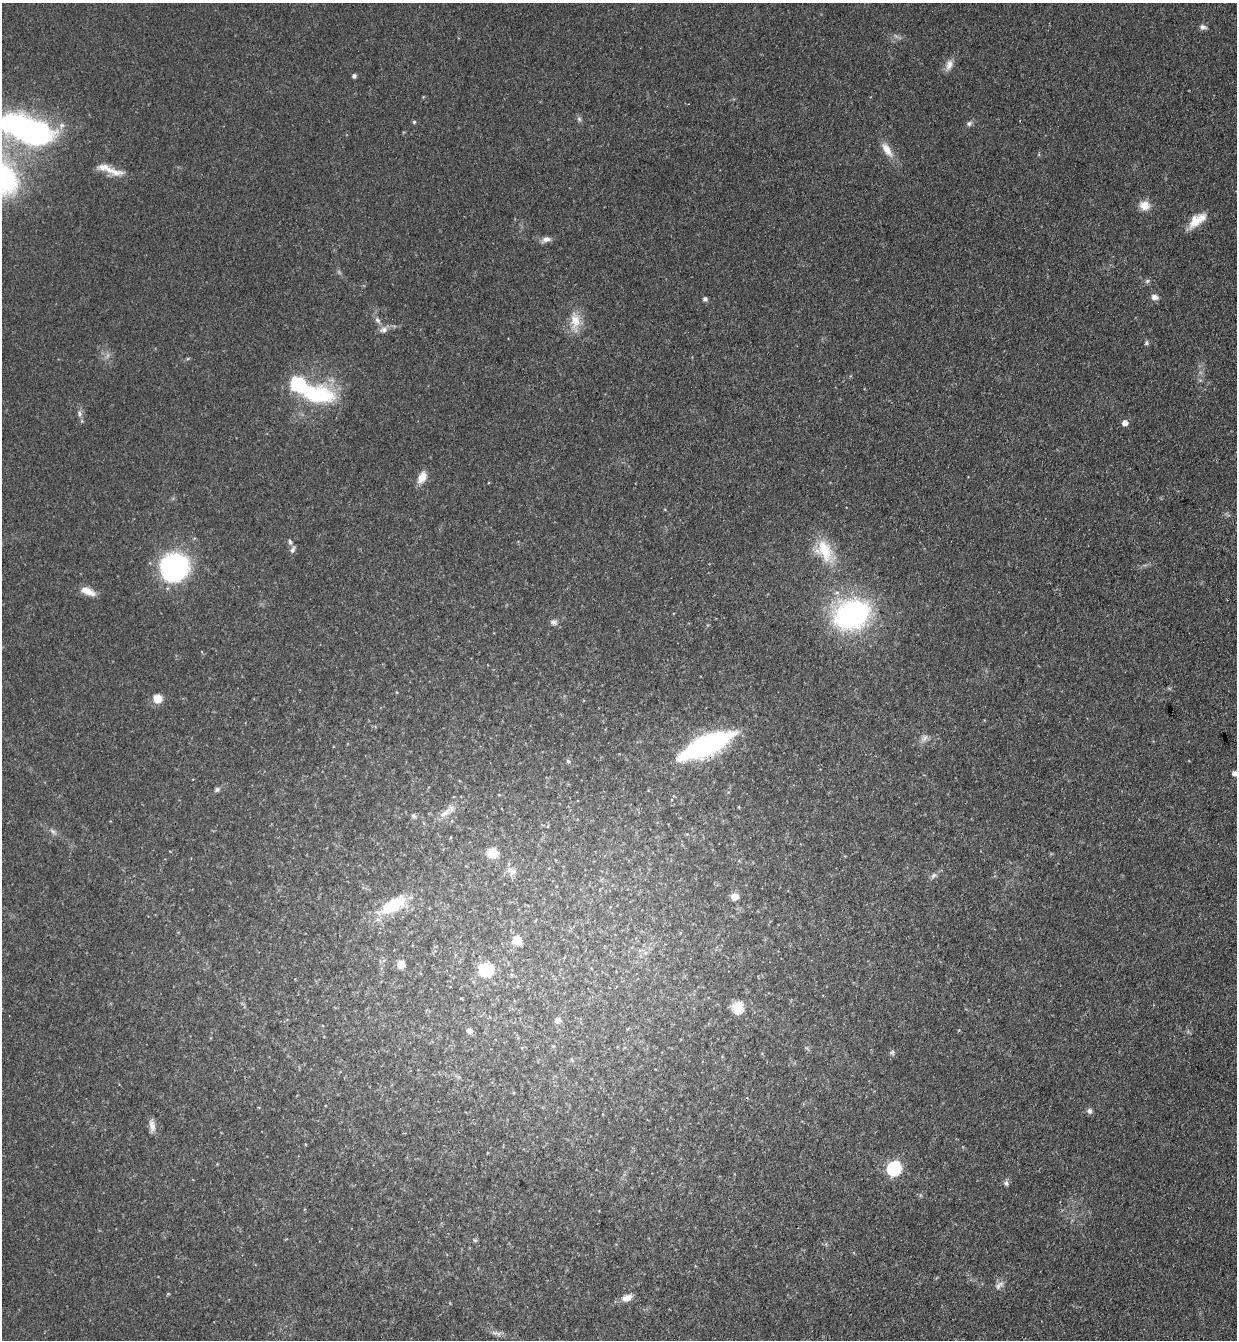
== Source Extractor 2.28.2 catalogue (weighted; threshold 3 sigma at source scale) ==
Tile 6 of 4 x 4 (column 2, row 2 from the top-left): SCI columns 1425-2659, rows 2699-4036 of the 5447 x 5397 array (HDU 1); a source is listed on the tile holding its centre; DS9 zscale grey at full resolution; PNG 1239 x 1342 px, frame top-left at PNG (2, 3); no overlay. Shown black and unused: <1% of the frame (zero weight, under 3 of 4 exposures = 5% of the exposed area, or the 3 px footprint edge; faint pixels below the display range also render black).
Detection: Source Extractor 2.28.2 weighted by HDU 2 'WHT'; one run over the whole footprint, this tile lists its part. Background 0.101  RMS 0.0071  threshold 0.0321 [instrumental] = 3 sigma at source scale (4.5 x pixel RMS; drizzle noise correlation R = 1.50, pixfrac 1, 0.05/0.05 arcsec/px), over >= 5 px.
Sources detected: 68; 1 inside a brighter object's white glare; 1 cosmic-ray / hot-pixel residue — not listed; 3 inside a brighter listed object's ellipse — not listed separately; the other 63 listed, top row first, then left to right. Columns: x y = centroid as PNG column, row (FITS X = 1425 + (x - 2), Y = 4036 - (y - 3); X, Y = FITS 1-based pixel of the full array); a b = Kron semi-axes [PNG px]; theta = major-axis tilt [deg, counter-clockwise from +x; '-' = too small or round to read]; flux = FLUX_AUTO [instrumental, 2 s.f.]
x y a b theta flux
1203 27 10 6 -13 2.4
949 65 16 8 74 5
354 76 4 4 - 2.4
579 119 7 5 -46 1.6
414 122 5 5 - 1
969 123 8 6 42 2.1
62 125 8 7 - 3.3
24 129 55 19 -24 250
887 149 22 9 -56 8.9
113 171 33 9 -13 10
1144 205 12 10 -17 8.7
1197 220 24 11 38 12
546 239 11 7 19 4
1147 281 6 6 - 1.5
1155 297 9 7 -17 3.4
705 299 6 5 - 1.5
377 320 9 6 -40 2.3
575 320 23 14 -86 14
383 330 11 8 8 3.9
1146 343 6 6 - 1.5
314 394 46 20 -9 65
80 414 9 5 -84 2.3
1125 423 5 5 - 5.9
422 477 16 9 63 7.6
290 542 8 5 -74 1.6
293 549 10 5 58 2
825 550 34 18 -67 24
174 567 21 20 - 150
88 591 18 8 -26 7.7
851 614 23 17 24 210
554 622 10 8 -10 2.7
158 698 8 8 - 11
924 738 11 7 58 3.3
707 745 52 16 25 150
568 761 7 4 -44 1.2
1234 773 5 5 - 2.4
217 789 8 6 51 1.8
739 807 5 3 - 0.58
445 813 21 8 39 7.2
414 816 7 6 - 1.8
53 831 10 5 -36 2.4
493 853 7 7 - 19
512 871 12 10 -31 4.8
933 875 9 6 40 2.3
734 897 7 7 - 6.6
393 905 37 17 29 29
680 933 4 3 - 0.57
517 941 15 12 -42 6.9
401 964 6 5 - 12
486 970 8 7 - 53
738 1007 6 6 - 55
558 1020 6 6 - 4.7
469 1030 8 7 - 3.1
892 1052 8 5 30 1.5
572 1060 6 3 -71 0.79
1089 1111 8 7 - 2.2
152 1126 15 7 -78 5
894 1168 6 6 - 140
1006 1183 7 6 - 2.3
475 1240 6 4 17 1
999 1285 15 7 42 3.8
627 1298 12 8 23 7
497 1333 18 6 -16 3.8
Overlapping masked pixels (flux is a lower limit): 1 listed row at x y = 707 745
Isophote crosses this tile's border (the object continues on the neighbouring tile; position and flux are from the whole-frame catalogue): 2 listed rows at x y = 24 129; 1234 773